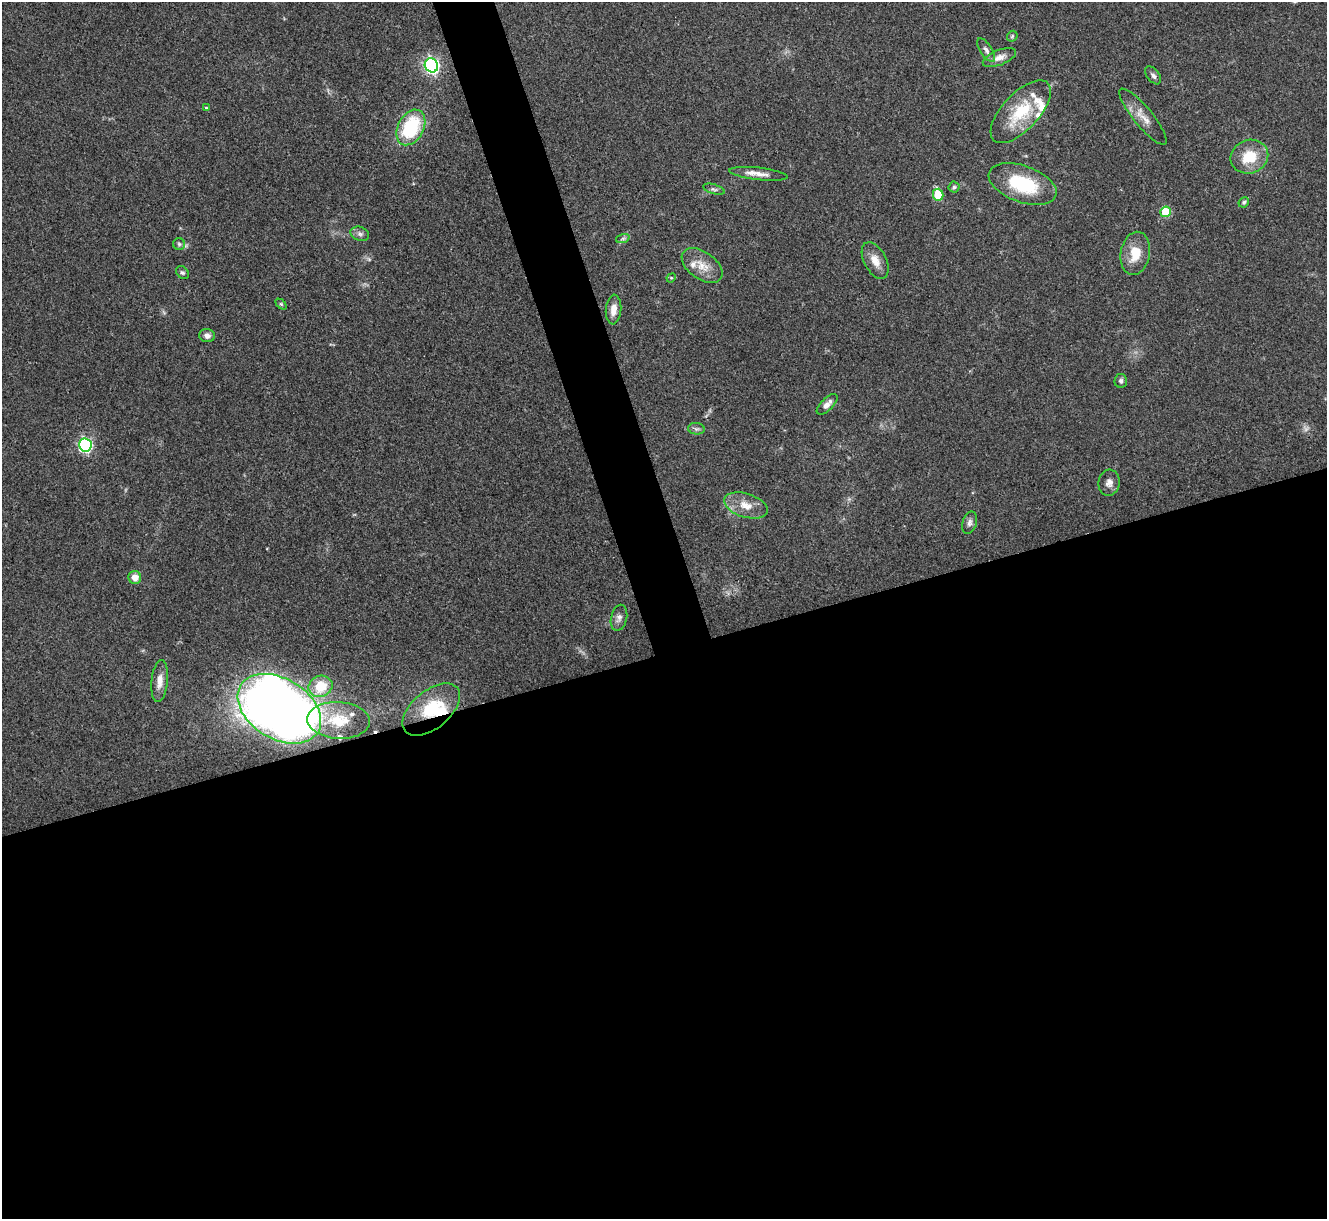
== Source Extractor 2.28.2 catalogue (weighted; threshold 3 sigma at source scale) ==
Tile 15 of 4 x 4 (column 3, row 4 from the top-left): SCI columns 2651-3975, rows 147-1363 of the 5300 x 5287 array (HDU 1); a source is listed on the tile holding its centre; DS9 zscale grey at full resolution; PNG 1329 x 1221 px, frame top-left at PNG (2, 2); each listed source drawn as its Kron ellipse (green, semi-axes under 4 px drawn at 4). Shown black and unused: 49% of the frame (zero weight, under 3 of 4 exposures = <1% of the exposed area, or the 3 px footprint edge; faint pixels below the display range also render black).
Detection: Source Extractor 2.28.2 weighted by HDU 2 'WHT'; one run over the whole footprint, this tile lists its part. Background 0.0571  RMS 0.0056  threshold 0.0253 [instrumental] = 3 sigma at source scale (4.5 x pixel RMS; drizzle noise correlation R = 1.50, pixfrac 1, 0.05/0.05 arcsec/px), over >= 5 px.
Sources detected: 52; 1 too faint to see at this stretch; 1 inside a brighter object's white glare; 1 cosmic-ray / hot-pixel residue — neither listed nor drawn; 7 inside a brighter listed object's ellipse — not listed separately; the other 42 listed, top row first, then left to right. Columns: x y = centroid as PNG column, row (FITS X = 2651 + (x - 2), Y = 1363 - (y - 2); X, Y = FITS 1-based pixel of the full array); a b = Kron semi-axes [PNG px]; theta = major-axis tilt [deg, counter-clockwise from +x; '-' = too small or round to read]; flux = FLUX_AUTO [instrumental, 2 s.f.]
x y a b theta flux
1012 36 6 4 46 0.74
986 50 13 6 -57 2.2
999 57 18 7 22 4.6
431 65 7 6 - 140
1153 75 10 6 -53 1.8
206 108 3 3 - 0.69
1021 112 39 18 47 26
1143 117 35 9 -51 7.3
411 127 19 13 62 39
1249 157 19 16 21 17
758 174 29 6 -7 5.3
1023 184 35 18 -19 34
954 187 5 5 - 1
714 189 11 5 -17 1.4
938 195 6 5 - 24
1244 202 5 5 - 1
1166 212 5 5 - 24
360 234 9 7 -21 2.1
623 238 7 4 19 1.3
179 244 6 6 - 1.1
1135 253 22 14 80 12
875 261 20 11 -62 6.3
702 266 23 13 -36 8.8
182 273 7 5 -41 1.1
671 278 5 4 - 0.61
281 304 6 4 -44 0.78
613 309 15 7 85 4.9
207 336 8 6 -11 2.2
1121 381 7 6 - 1.6
827 404 13 6 44 3.3
696 429 8 5 -7 1.4
85 445 7 6 - 94
1109 483 13 10 83 3.4
746 505 22 11 -17 8.6
970 523 11 7 74 2.2
135 577 6 6 - 5.4
619 618 13 8 77 2.8
160 681 21 8 84 5.5
321 686 12 10 22 16
279 709 45 30 -31 690
431 709 34 19 40 27
338 720 31 18 -4 19
Overlapping masked pixels (flux is a lower limit): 1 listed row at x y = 431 709